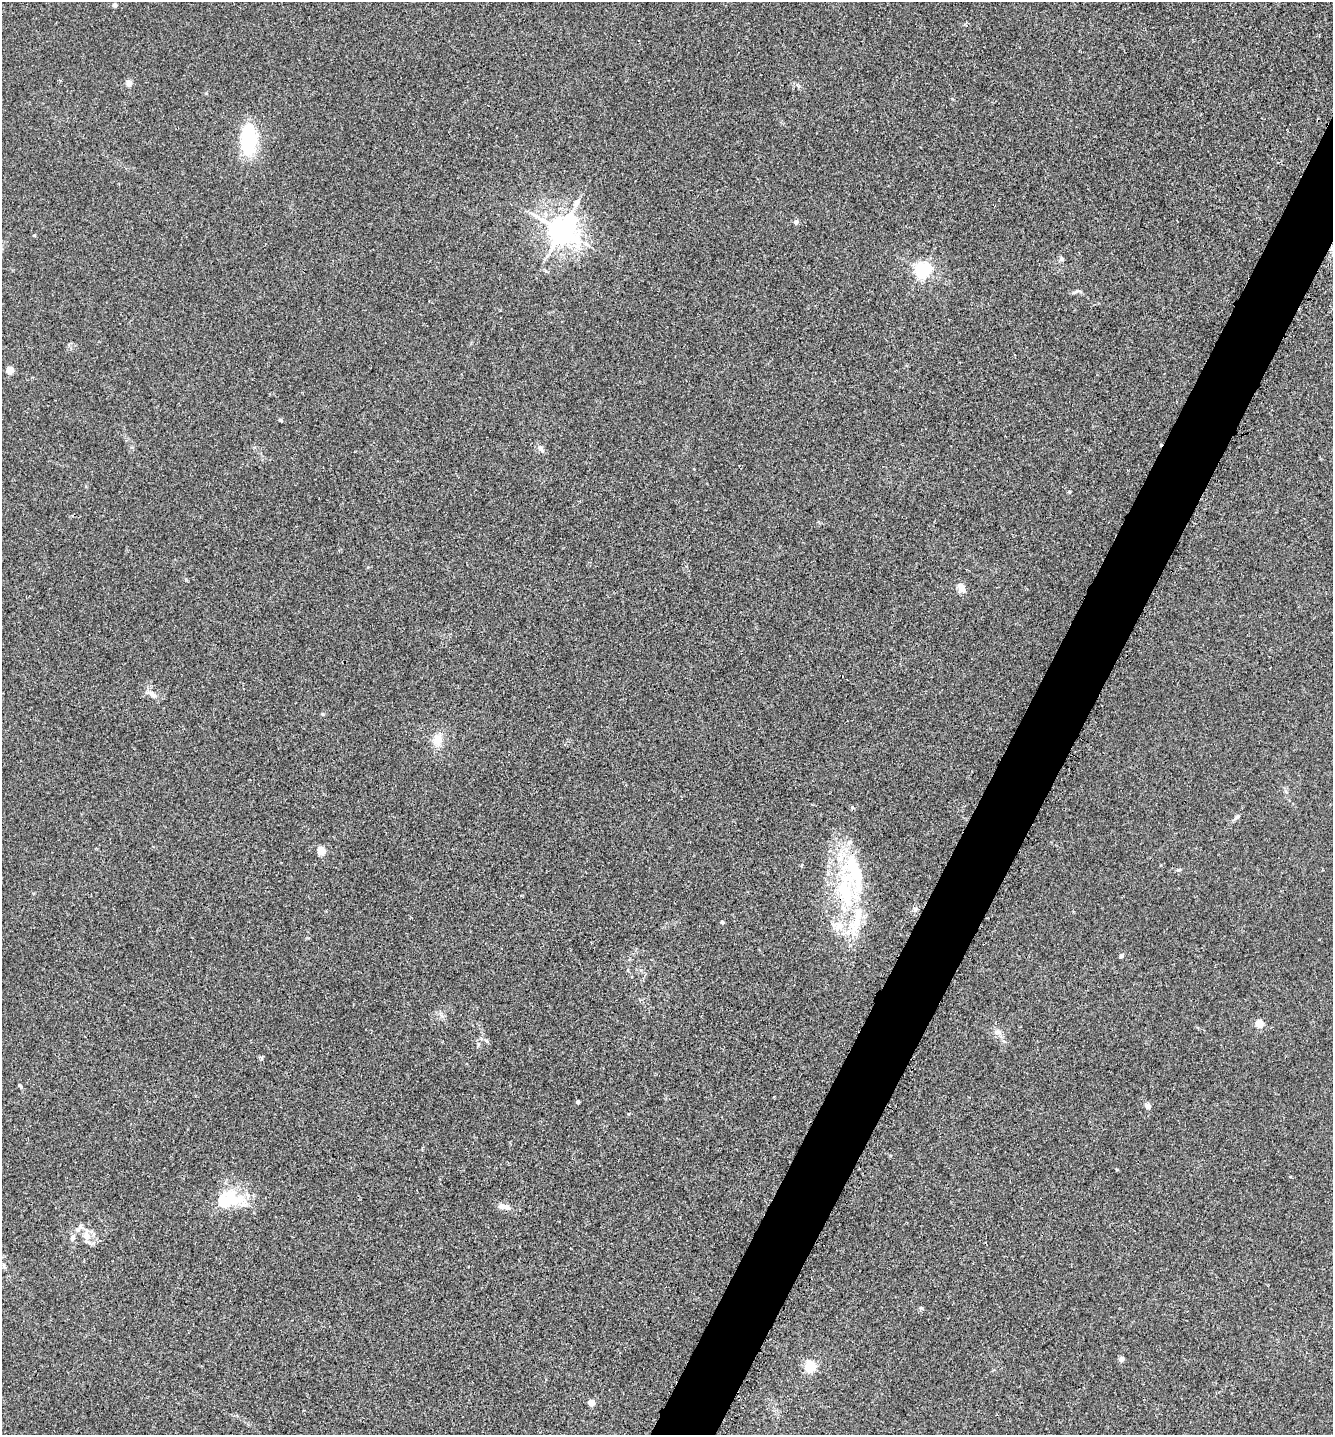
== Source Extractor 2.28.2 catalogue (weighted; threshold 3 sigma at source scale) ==
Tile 10 of 4 x 4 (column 2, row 3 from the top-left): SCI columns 1492-2822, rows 1464-2896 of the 5791 x 5784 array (HDU 1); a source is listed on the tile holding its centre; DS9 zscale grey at full resolution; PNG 1335 x 1437 px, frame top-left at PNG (2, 2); no overlay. Shown black and unused: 4% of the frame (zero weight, under 3 of 4 exposures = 2% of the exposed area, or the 3 px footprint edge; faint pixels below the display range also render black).
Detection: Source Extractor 2.28.2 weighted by HDU 2 'WHT'; one run over the whole footprint, this tile lists its part. Background 0.0172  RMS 0.0044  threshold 0.02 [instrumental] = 3 sigma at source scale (4.5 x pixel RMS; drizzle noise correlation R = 1.50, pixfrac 1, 0.05/0.05 arcsec/px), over >= 5 px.
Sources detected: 44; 2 inside a brighter object's white glare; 1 cosmic-ray / hot-pixel residue — not listed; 6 inside a brighter listed object's ellipse — not listed separately; the other 35 listed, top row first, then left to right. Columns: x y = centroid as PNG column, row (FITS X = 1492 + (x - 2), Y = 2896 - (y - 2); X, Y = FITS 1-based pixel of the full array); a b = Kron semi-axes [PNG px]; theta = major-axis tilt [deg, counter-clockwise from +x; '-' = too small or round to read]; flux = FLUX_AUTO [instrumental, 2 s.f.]
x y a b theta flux
115 5 5 4 - 1.1
129 83 7 6 - 1.7
249 140 30 12 88 35
576 203 10 7 67 2.2
796 222 4 4 - 1.9
561 230 8 8 - 550
922 270 6 6 - 130
1075 292 11 3 28 0.81
10 370 4 4 - 9.9
280 420 6 4 -38 0.56
541 448 9 6 -61 1.7
961 588 12 7 -61 3
152 694 13 5 -45 1.9
322 714 5 3 - 0.38
437 740 14 10 81 4.9
1236 818 14 3 43 0.97
321 851 5 4 - 16
845 892 81 23 -89 48
915 908 7 4 -1 0.78
722 922 3 3 - 1
1121 956 4 4 - 1.6
1259 1024 5 4 - 13
486 1041 6 4 -43 0.74
20 1086 6 4 -61 0.7
578 1102 3 3 - 1
1148 1106 9 6 -47 1.7
230 1198 25 20 -34 14
506 1207 11 7 -26 2.2
80 1227 8 8 - 1.8
87 1236 9 7 -75 4.4
73 1237 9 6 58 1.4
921 1308 6 4 -1 0.56
1121 1359 4 4 - 3.3
810 1366 5 5 - 47
591 1403 4 4 - 8.1
Overlapping masked pixels (flux is a lower limit): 1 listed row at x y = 845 892
Unlisted compact peaks at least as high as the median listed source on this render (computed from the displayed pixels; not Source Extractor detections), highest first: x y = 852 807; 1069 492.